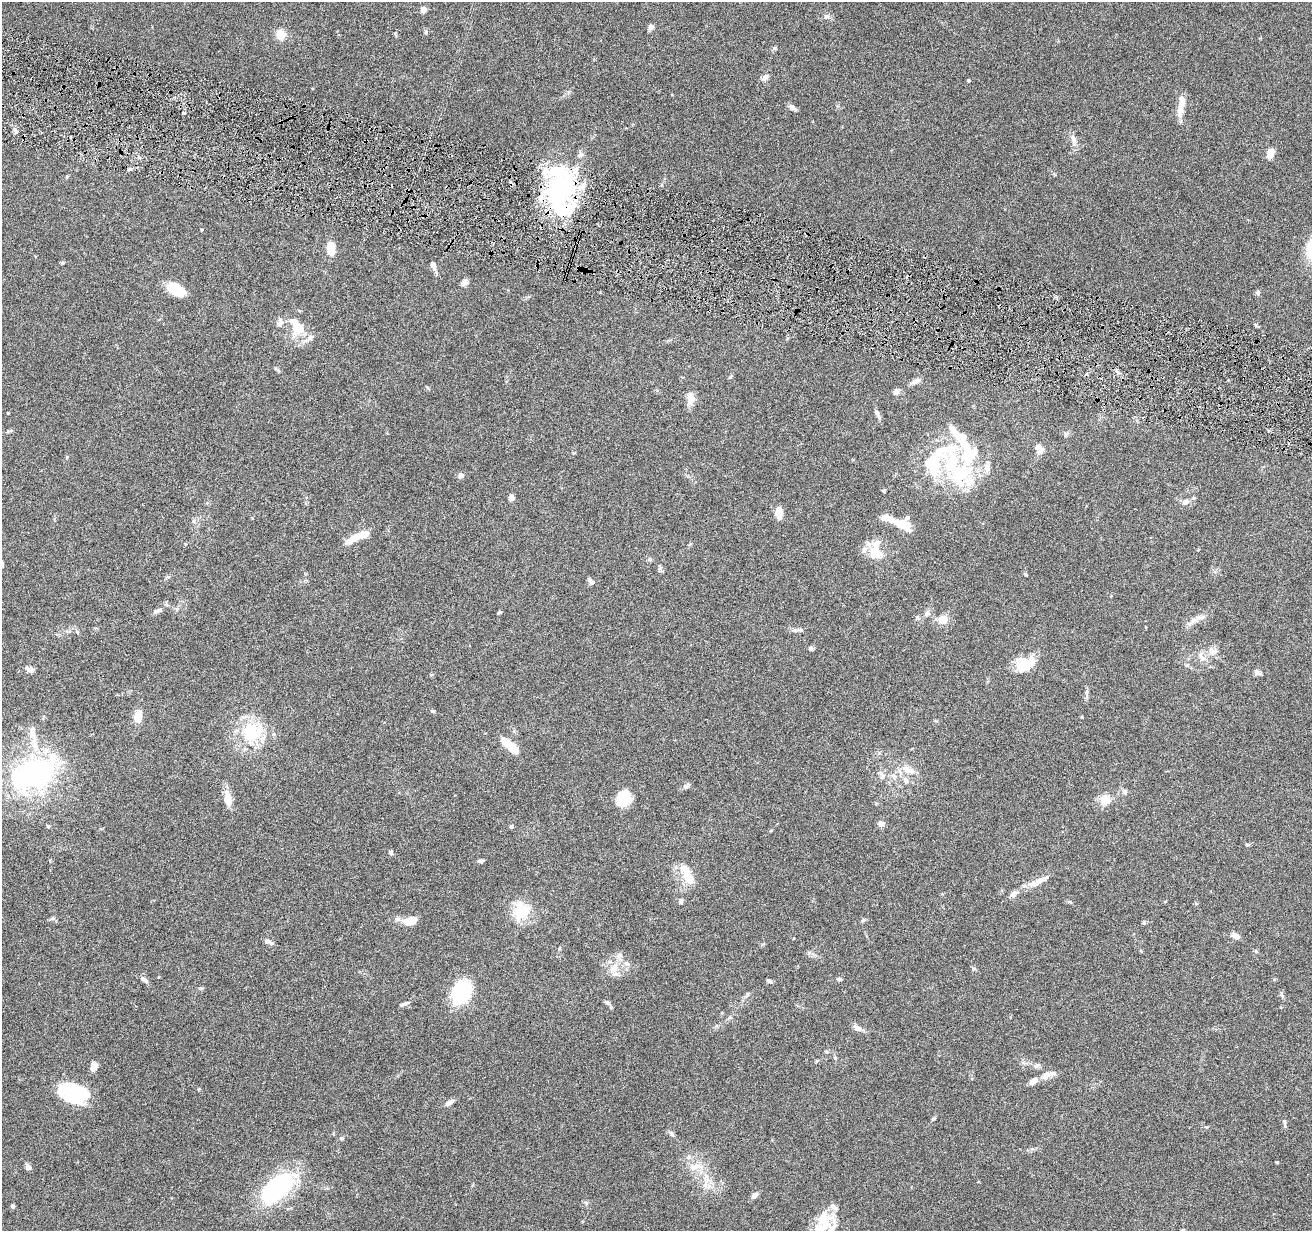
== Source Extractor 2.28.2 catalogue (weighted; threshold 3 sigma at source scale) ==
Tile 11 of 4 x 4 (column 3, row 3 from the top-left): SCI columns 2625-3934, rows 1484-2712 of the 5245 x 5297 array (HDU 1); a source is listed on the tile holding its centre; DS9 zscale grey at full resolution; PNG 1314 x 1233 px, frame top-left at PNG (2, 2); no overlay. Shown black and unused: <1% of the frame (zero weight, under 4 of 8 exposures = <1% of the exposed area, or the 3 px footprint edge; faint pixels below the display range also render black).
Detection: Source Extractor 2.28.2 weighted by HDU 2 'WHT'; one run over the whole footprint, this tile lists its part. Background 0.0769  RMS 0.0044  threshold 0.0181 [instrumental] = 3 sigma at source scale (4.09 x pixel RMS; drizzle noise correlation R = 1.36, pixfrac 0.8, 0.05/0.05 arcsec/px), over >= 5 px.
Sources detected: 162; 4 inside a brighter object's white glare — not listed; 30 inside a brighter listed object's ellipse — not listed separately; the other 128 listed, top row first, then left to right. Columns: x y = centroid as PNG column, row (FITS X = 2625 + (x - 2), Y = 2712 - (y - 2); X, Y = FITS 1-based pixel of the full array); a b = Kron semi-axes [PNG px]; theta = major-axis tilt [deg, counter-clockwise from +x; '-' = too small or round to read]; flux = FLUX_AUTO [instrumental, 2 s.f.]
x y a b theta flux
423 9 5 4 - 5.7
826 16 8 5 -5 1
651 27 7 7 - 1.4
426 32 6 4 89 0.61
280 35 11 9 -69 5.9
774 48 5 5 - 0.62
765 78 11 5 46 1.3
969 81 3 3 - 0.63
1181 101 17 8 86 4.1
792 107 9 7 -40 1.4
184 113 4 2 - 0.42
1073 139 13 7 -68 2.5
1270 153 10 7 67 4.2
67 176 6 3 19 0.4
561 187 51 30 62 59
331 249 13 7 -87 8
63 262 6 4 0 0.49
432 265 7 6 - 1.3
464 282 10 6 60 1.5
176 290 17 10 -36 13
1258 293 7 5 87 0.76
279 323 11 8 54 2
1255 325 7 4 -45 0.53
299 329 20 16 13 7.9
277 370 11 3 -45 0.63
730 377 7 4 57 0.55
915 381 13 6 28 1.8
896 392 9 7 47 1.3
690 398 15 9 -88 4
8 413 3 3 - 0.33
877 414 13 5 -64 1.4
953 429 16 8 -57 3.4
1038 447 7 6 - 2.4
67 457 6 3 71 0.4
961 472 37 32 48 30
461 475 6 6 - 1.7
884 491 4 3 - 0.53
511 498 5 5 - 2.1
1186 501 9 7 34 2
779 513 10 6 -86 7.6
903 524 22 10 -21 7.4
355 537 28 8 31 6.4
874 551 28 13 70 7.7
649 559 7 5 -19 0.72
1025 574 5 4 - 0.42
591 581 10 5 -47 1.3
158 611 15 6 18 1.6
499 612 5 3 - 0.56
927 614 8 6 68 1.1
917 617 6 5 - 0.69
943 619 12 10 20 4.4
1194 621 24 6 37 3
801 630 6 4 -43 0.6
77 632 6 5 - 0.58
811 648 6 5 - 0.83
1213 652 13 10 23 3.1
1200 655 10 7 61 1.9
1022 665 22 18 -61 7.9
29 669 11 6 -24 1.9
1257 672 7 6 - 1.4
1086 692 9 4 89 1
432 711 6 4 -19 0.49
138 716 11 7 84 6.7
32 732 18 9 -86 3.4
251 732 30 28 55 20
512 748 16 7 -44 9
908 770 21 9 -23 4.8
32 774 60 34 20 75
881 775 16 8 -55 2.5
894 776 10 8 -44 2.3
906 780 11 7 -75 2.1
687 786 10 6 38 1.2
1124 792 8 6 42 1
623 798 12 10 66 18
228 799 24 9 -82 4.3
1105 800 8 7 - 8.1
881 824 8 6 -7 1.7
48 826 5 5 - 0.5
511 826 5 4 - 0.71
1247 845 6 4 -1 0.48
391 852 6 5 - 0.88
480 861 8 4 4 0.91
688 878 23 13 -44 6.8
1037 882 22 7 26 5
1014 894 15 7 31 1.9
681 901 7 5 67 0.9
521 911 20 16 72 13
52 918 8 6 1 0.82
863 920 7 4 44 0.59
410 921 18 9 8 5.5
1144 922 5 5 - 0.63
1235 936 10 7 -24 2.1
268 942 12 5 -27 1.6
1256 951 6 5 - 0.53
626 963 9 5 -8 1.3
614 968 16 11 55 4.9
839 979 7 4 -14 0.66
144 980 13 5 -39 1.5
769 981 8 4 -16 0.76
201 988 6 4 -18 0.51
462 991 16 11 60 44
747 994 6 4 -90 0.55
1282 995 10 3 -58 0.7
607 1002 9 5 -15 0.81
403 1004 9 5 29 0.99
858 1028 12 7 -28 2.2
826 1051 6 3 -19 0.44
835 1058 5 5 - 0.48
816 1061 5 3 - 0.4
1037 1065 8 6 53 1.1
93 1068 11 7 52 2
1046 1075 17 9 36 3.1
74 1094 29 17 -15 33
449 1103 12 5 32 2
933 1119 8 4 35 0.53
1284 1123 11 4 -79 0.83
671 1134 8 6 -50 0.99
342 1138 6 5 - 0.74
688 1157 8 7 - 1.5
1277 1162 3 3 - 0.37
28 1167 7 5 -48 1.7
695 1167 24 9 10 4.7
705 1184 17 6 86 3
277 1189 36 19 41 51
755 1195 7 5 45 1.9
13 1206 5 4 - 0.8
823 1218 25 18 40 9.4
1182 1230 6 4 27 0.53
Overlapping masked pixels (flux is a lower limit): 1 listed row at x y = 561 187
Isophote crosses this tile's border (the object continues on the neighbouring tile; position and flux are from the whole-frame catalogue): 1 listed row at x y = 1182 1230
Unlisted compact peaks at least as high as the median listed source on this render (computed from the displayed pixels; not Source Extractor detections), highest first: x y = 193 521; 201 230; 15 129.